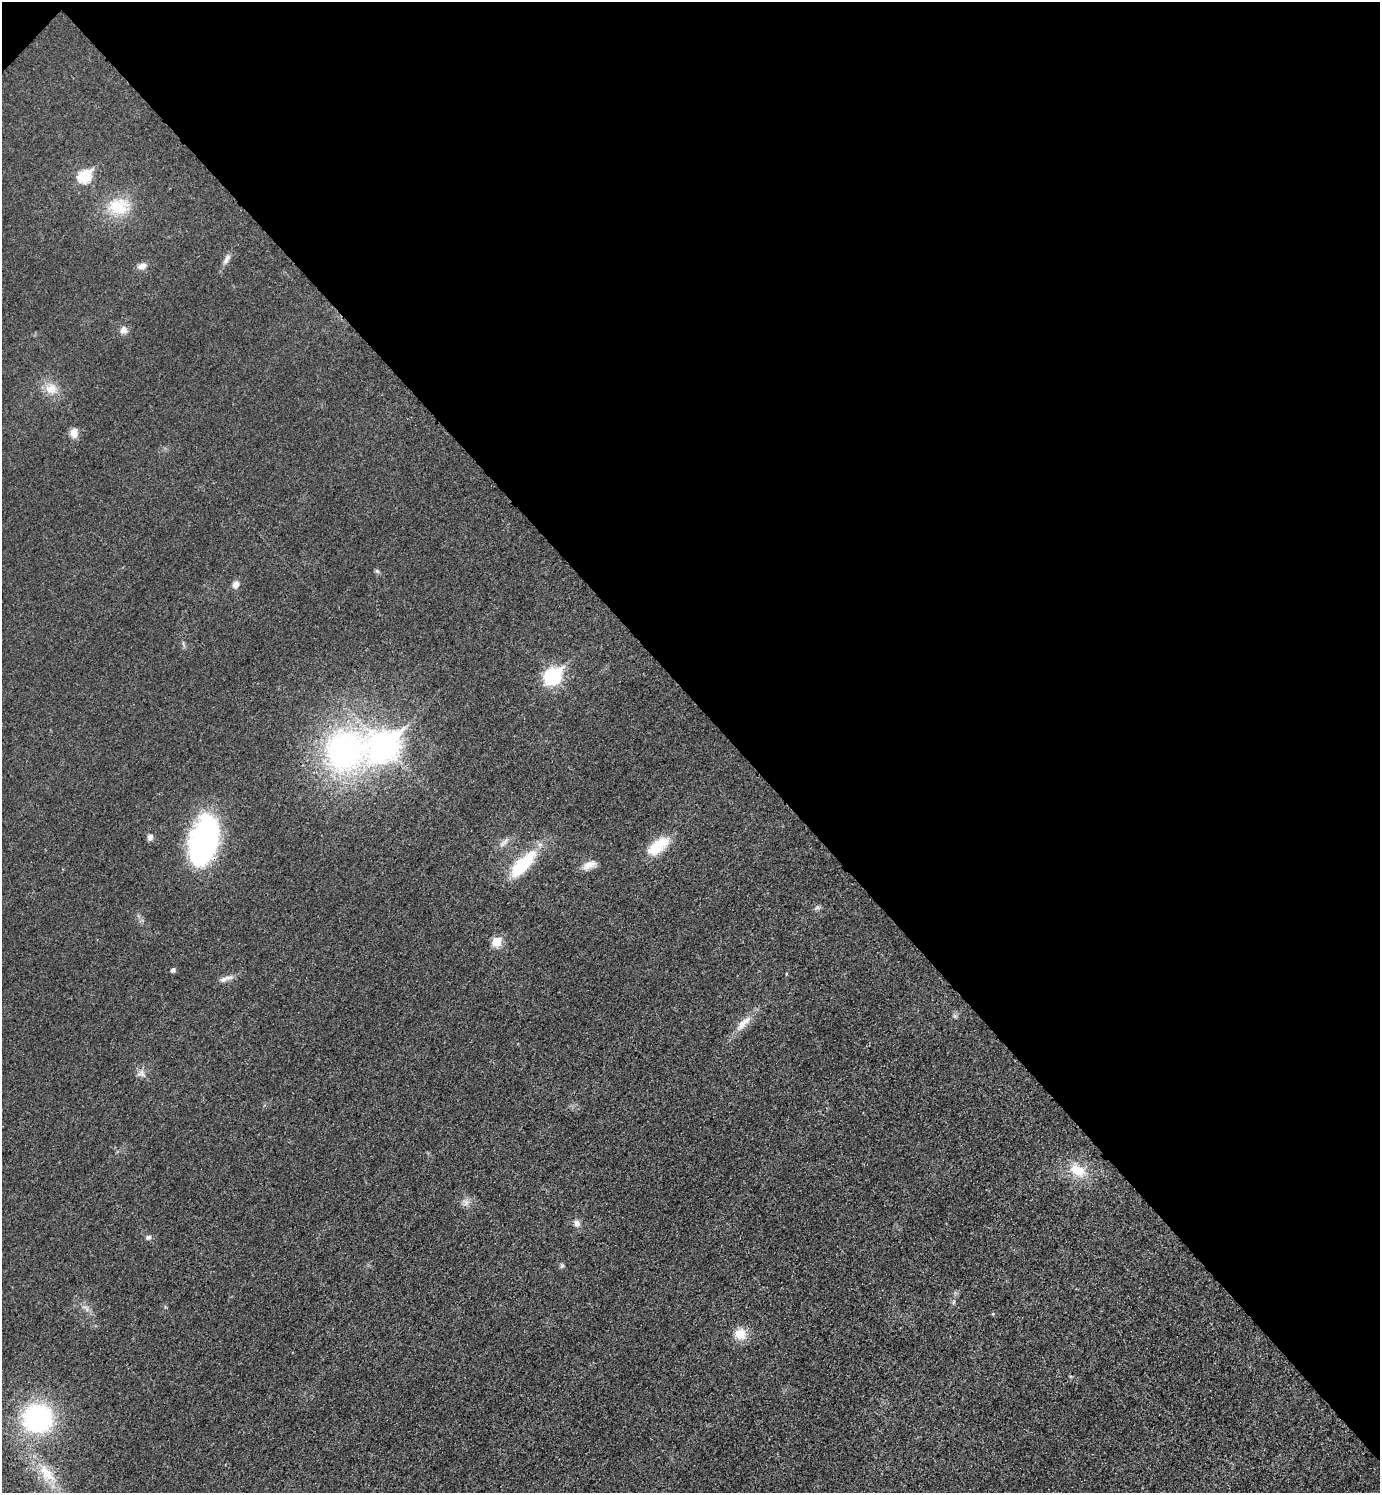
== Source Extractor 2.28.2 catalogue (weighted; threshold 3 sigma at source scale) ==
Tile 3 of 4 x 4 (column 3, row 1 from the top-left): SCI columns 2932-4309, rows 4496-5986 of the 6010 x 6009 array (HDU 1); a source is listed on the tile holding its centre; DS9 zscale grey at full resolution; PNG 1382 x 1495 px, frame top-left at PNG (2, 2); no overlay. Shown black and unused: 47% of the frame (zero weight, under 3 of 4 exposures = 2% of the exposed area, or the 3 px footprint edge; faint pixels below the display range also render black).
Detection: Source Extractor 2.28.2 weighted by HDU 2 'WHT'; one run over the whole footprint, this tile lists its part. Background 0.0177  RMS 0.0055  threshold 0.0248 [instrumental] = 3 sigma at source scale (4.5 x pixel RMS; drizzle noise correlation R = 1.50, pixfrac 1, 0.05/0.05 arcsec/px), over >= 5 px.
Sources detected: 34; all 34 listed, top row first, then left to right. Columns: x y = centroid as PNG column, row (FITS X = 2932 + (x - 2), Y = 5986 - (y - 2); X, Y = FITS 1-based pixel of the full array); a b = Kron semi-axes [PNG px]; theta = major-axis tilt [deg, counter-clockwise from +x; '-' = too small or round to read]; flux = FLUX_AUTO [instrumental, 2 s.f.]
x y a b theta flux
85 176 7 6 - 47
118 206 29 22 -3 20
226 259 17 6 61 2.8
142 266 11 8 22 3.1
124 330 9 9 - 3
51 389 16 14 8 7.8
74 433 11 9 -90 4.4
377 571 7 4 -45 0.97
236 584 9 8 - 3.1
553 676 9 7 45 120
384 746 12 10 47 540
345 750 54 43 21 150
150 837 9 7 73 2.1
204 841 51 28 76 100
504 842 18 5 45 2.8
658 846 30 14 38 16
523 864 36 14 46 27
589 865 19 9 26 4.5
817 907 7 6 - 1.3
496 942 6 6 - 19
173 970 4 4 - 1.8
224 979 12 7 28 2.5
743 1023 31 9 46 7.7
141 1073 12 10 -26 3.2
1078 1170 26 15 -25 14
466 1202 10 8 -79 2.7
577 1223 9 7 -74 2.7
148 1237 7 6 - 1.4
562 1266 7 5 54 0.97
953 1302 6 4 88 0.88
993 1314 5 4 - 0.63
740 1334 14 14 - 8.6
37 1418 35 33 19 74
47 1474 31 16 -54 17
Overlapping masked pixels (flux is a lower limit): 1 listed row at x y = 204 841